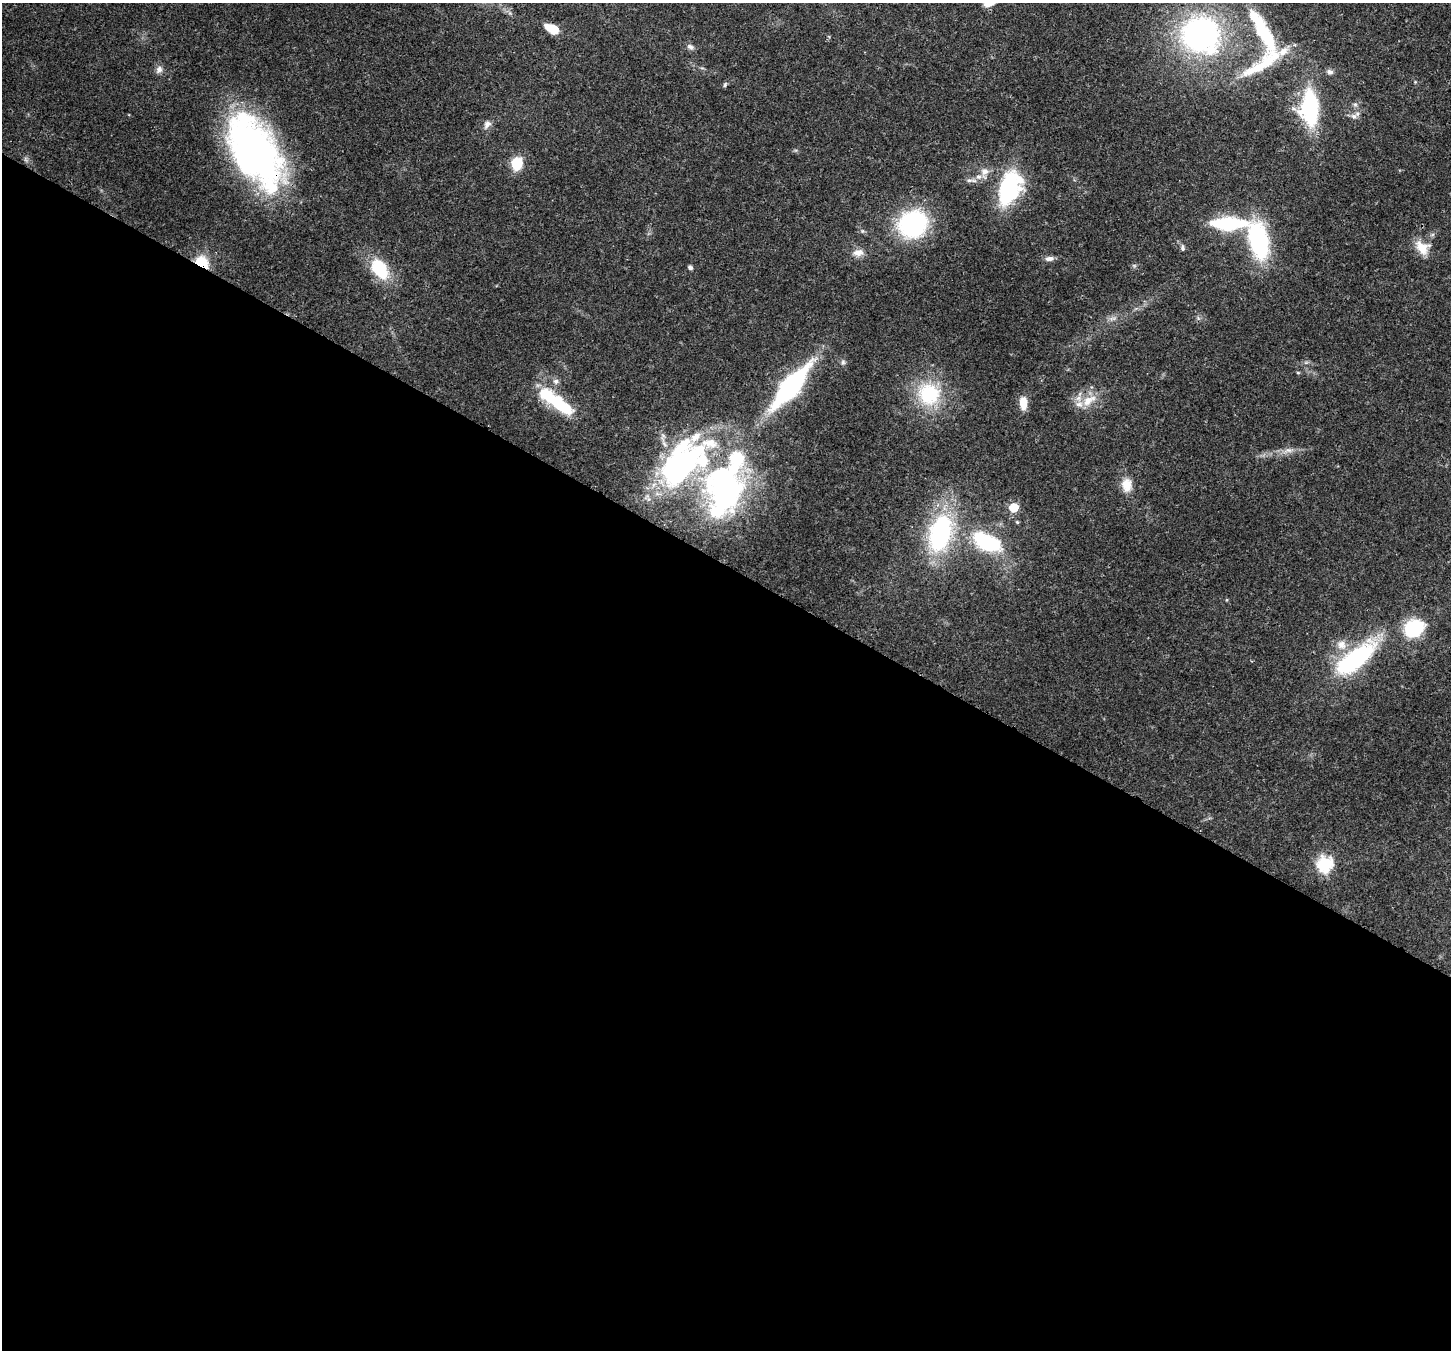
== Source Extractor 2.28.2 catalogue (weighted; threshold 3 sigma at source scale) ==
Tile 14 of 4 x 4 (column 2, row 4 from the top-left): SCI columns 1520-2968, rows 355-1702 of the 5932 x 6037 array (HDU 1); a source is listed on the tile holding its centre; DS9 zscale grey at full resolution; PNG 1453 x 1352 px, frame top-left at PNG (2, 3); no overlay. Shown black and unused: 58% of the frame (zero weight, under 3 of 4 exposures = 7% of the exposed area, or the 3 px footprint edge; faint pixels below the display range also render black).
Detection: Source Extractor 2.28.2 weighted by HDU 2 'WHT'; one run over the whole footprint, this tile lists its part. Background 0.103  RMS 0.004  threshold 0.0179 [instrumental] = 3 sigma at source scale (4.5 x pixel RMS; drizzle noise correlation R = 1.50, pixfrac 1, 0.0396/0.0396 arcsec/px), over >= 5 px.
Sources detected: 60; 1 too faint to see at this stretch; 2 inside a brighter object's white glare — not listed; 10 inside a brighter listed object's ellipse — not listed separately; the other 47 listed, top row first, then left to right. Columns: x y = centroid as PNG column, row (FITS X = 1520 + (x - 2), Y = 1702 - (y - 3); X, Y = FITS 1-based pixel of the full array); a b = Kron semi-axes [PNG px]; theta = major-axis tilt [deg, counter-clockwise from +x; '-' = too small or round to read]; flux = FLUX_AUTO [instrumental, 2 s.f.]
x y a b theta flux
552 29 13 8 -25 8.4
1261 31 45 17 -51 24
1200 34 34 32 -28 110
690 47 10 7 -15 1.4
1258 67 59 15 31 18
159 70 11 8 58 1.9
1330 72 9 6 -18 1.3
725 85 8 5 64 0.69
1355 104 7 4 0 0.78
1310 108 34 17 -88 42
1354 116 10 8 17 1.9
487 124 12 8 60 2.1
254 152 77 42 -59 150
517 163 11 10 - 12
985 172 12 10 33 3.2
969 180 11 5 3 1.5
1009 188 29 17 70 52
1228 223 29 10 0 41
913 224 31 28 29 47
1258 240 32 16 -77 57
1422 247 21 15 -44 7
1183 248 10 5 -84 1.1
858 253 16 10 4 3.4
1050 258 11 6 2 1.9
202 262 16 12 -42 10
690 267 7 5 -32 0.85
380 269 25 16 -56 19
1113 318 11 4 1 1.4
843 362 8 6 76 0.95
1298 373 5 3 - 0.41
556 381 8 7 - 1.5
790 386 46 15 50 73
929 394 32 31 - 26
1089 400 25 12 32 7.6
1023 403 13 7 -90 6.1
561 405 38 14 -38 21
1288 450 15 7 11 2.8
679 466 65 38 56 89
1127 485 18 13 -87 5.8
724 490 71 47 81 100
1014 507 6 5 - 15
1017 522 5 5 - 0.54
940 533 30 17 75 69
987 542 39 20 -24 33
1414 628 19 15 22 26
1354 660 60 21 38 50
1325 864 7 7 - 75
Overlapping masked pixels (flux is a lower limit): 2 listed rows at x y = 254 152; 202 262